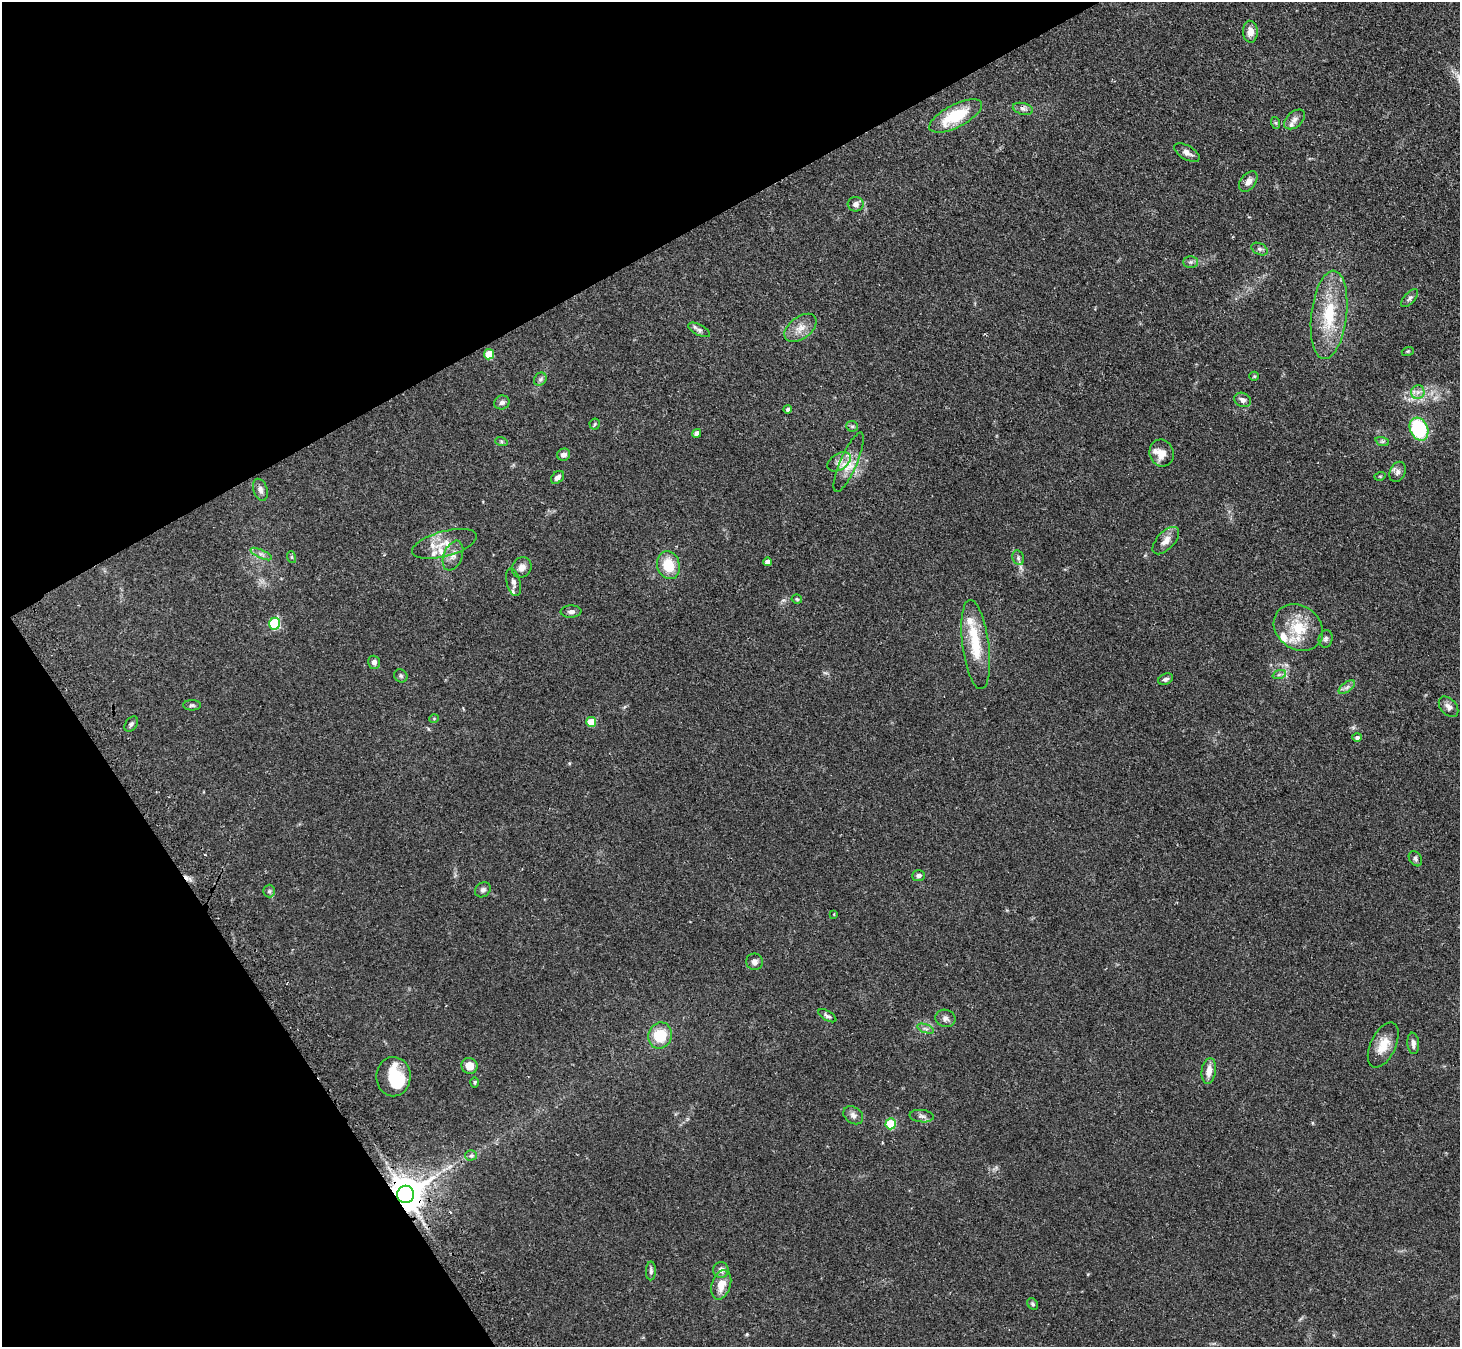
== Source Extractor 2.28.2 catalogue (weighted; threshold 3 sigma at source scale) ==
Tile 5 of 4 x 4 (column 1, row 2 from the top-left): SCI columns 33-1490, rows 2864-4208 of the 5898 x 5865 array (HDU 1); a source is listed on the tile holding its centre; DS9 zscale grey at full resolution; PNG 1462 x 1349 px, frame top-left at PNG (2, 2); each listed source drawn as its Kron ellipse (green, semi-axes under 4 px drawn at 4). Shown black and unused: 27% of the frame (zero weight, under 2 of 3 exposures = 3% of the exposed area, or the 3 px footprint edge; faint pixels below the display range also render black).
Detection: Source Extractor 2.28.2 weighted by HDU 2 'WHT'; one run over the whole footprint, this tile lists its part. Background 0.0955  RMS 0.0063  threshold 0.0281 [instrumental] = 3 sigma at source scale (4.5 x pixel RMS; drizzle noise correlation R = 1.50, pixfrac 1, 0.05/0.05 arcsec/px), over >= 5 px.
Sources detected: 98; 1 inside a brighter object's white glare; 2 cosmic-ray / hot-pixel residue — neither listed nor drawn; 7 inside a brighter listed object's ellipse — not listed separately; the other 88 listed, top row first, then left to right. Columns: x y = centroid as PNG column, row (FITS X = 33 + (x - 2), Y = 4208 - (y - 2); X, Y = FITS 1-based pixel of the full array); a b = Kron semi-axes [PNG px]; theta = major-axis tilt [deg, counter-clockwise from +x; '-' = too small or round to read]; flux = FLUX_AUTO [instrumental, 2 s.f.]
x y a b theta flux
1250 32 11 7 -86 4.4
1023 109 10 5 -14 1.9
956 116 29 11 27 25
1295 119 12 7 41 2.9
1276 123 6 4 -71 0.76
1187 153 14 7 -30 3.2
1248 182 11 7 51 3.7
856 204 8 7 - 3
1260 249 8 5 -26 1.5
1190 262 7 6 - 1.5
1410 298 11 5 49 1.8
1329 315 44 18 84 30
800 328 18 11 37 6.4
699 330 12 5 -26 1.9
1408 351 6 4 18 0.69
489 354 5 5 - 16
1254 376 5 4 - 0.71
540 379 7 6 - 1.5
1418 392 7 6 - 2.5
1243 400 8 6 -26 2.8
502 402 8 7 - 2.2
787 409 4 4 - 1.5
595 424 5 5 - 0.89
852 426 6 5 - 1.2
1419 429 12 9 -64 53
697 433 4 4 - 3
501 441 6 4 -19 0.91
1382 441 7 4 -18 1.1
1162 453 14 12 -71 6.2
564 455 7 6 - 2.8
839 462 13 8 33 4.2
849 462 32 8 67 8.8
1398 472 10 7 67 2.5
1380 476 6 3 17 0.64
557 477 7 5 43 2.6
260 490 11 7 -70 2.6
1166 541 17 8 46 4.8
444 544 33 12 15 11
261 554 11 3 -25 1.6
453 556 15 9 68 4.4
291 557 6 4 -71 0.71
1018 558 7 5 -70 1.5
767 562 4 4 - 3.4
668 565 14 11 -74 14
522 567 11 9 55 4.2
513 582 14 6 -74 2.7
797 599 5 4 - 0.84
571 612 10 6 4 2.2
275 624 6 5 - 41
1298 628 26 21 -37 21
1326 639 9 7 73 1.5
976 645 45 13 -83 22
374 662 7 6 - 2.3
1279 675 7 4 19 1.2
401 676 7 6 - 1.1
1166 679 8 5 23 1.7
1347 687 9 5 36 2.1
192 705 9 5 1 1.3
1449 707 12 8 -48 3.1
434 719 5 3 - 0.46
591 722 5 5 - 14
131 724 8 5 54 1.4
1357 737 5 4 - 1.3
1415 859 8 6 -58 1.5
919 876 6 5 - 1.8
483 890 8 7 - 1.7
269 891 6 6 - 1.2
834 914 4 2 - 0.4
755 962 8 8 - 2.4
827 1016 10 4 -31 1.4
945 1018 10 8 -18 2.5
926 1029 9 3 -19 1.4
660 1036 13 11 71 18
1413 1043 11 6 -84 2.9
1383 1045 24 12 65 10
469 1066 8 8 - 6.1
1209 1071 13 7 81 5.5
393 1077 20 17 89 22
475 1082 5 4 - 0.78
853 1115 11 8 -36 2.7
922 1116 12 6 -6 2.2
891 1124 5 5 - 27
471 1155 6 5 - 1.1
406 1194 8 8 - 1400
721 1270 8 7 - 3.4
651 1271 9 5 88 1.5
721 1285 15 9 73 8
1033 1304 6 5 - 1.1
Overlapping masked pixels (flux is a lower limit): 1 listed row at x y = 406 1194